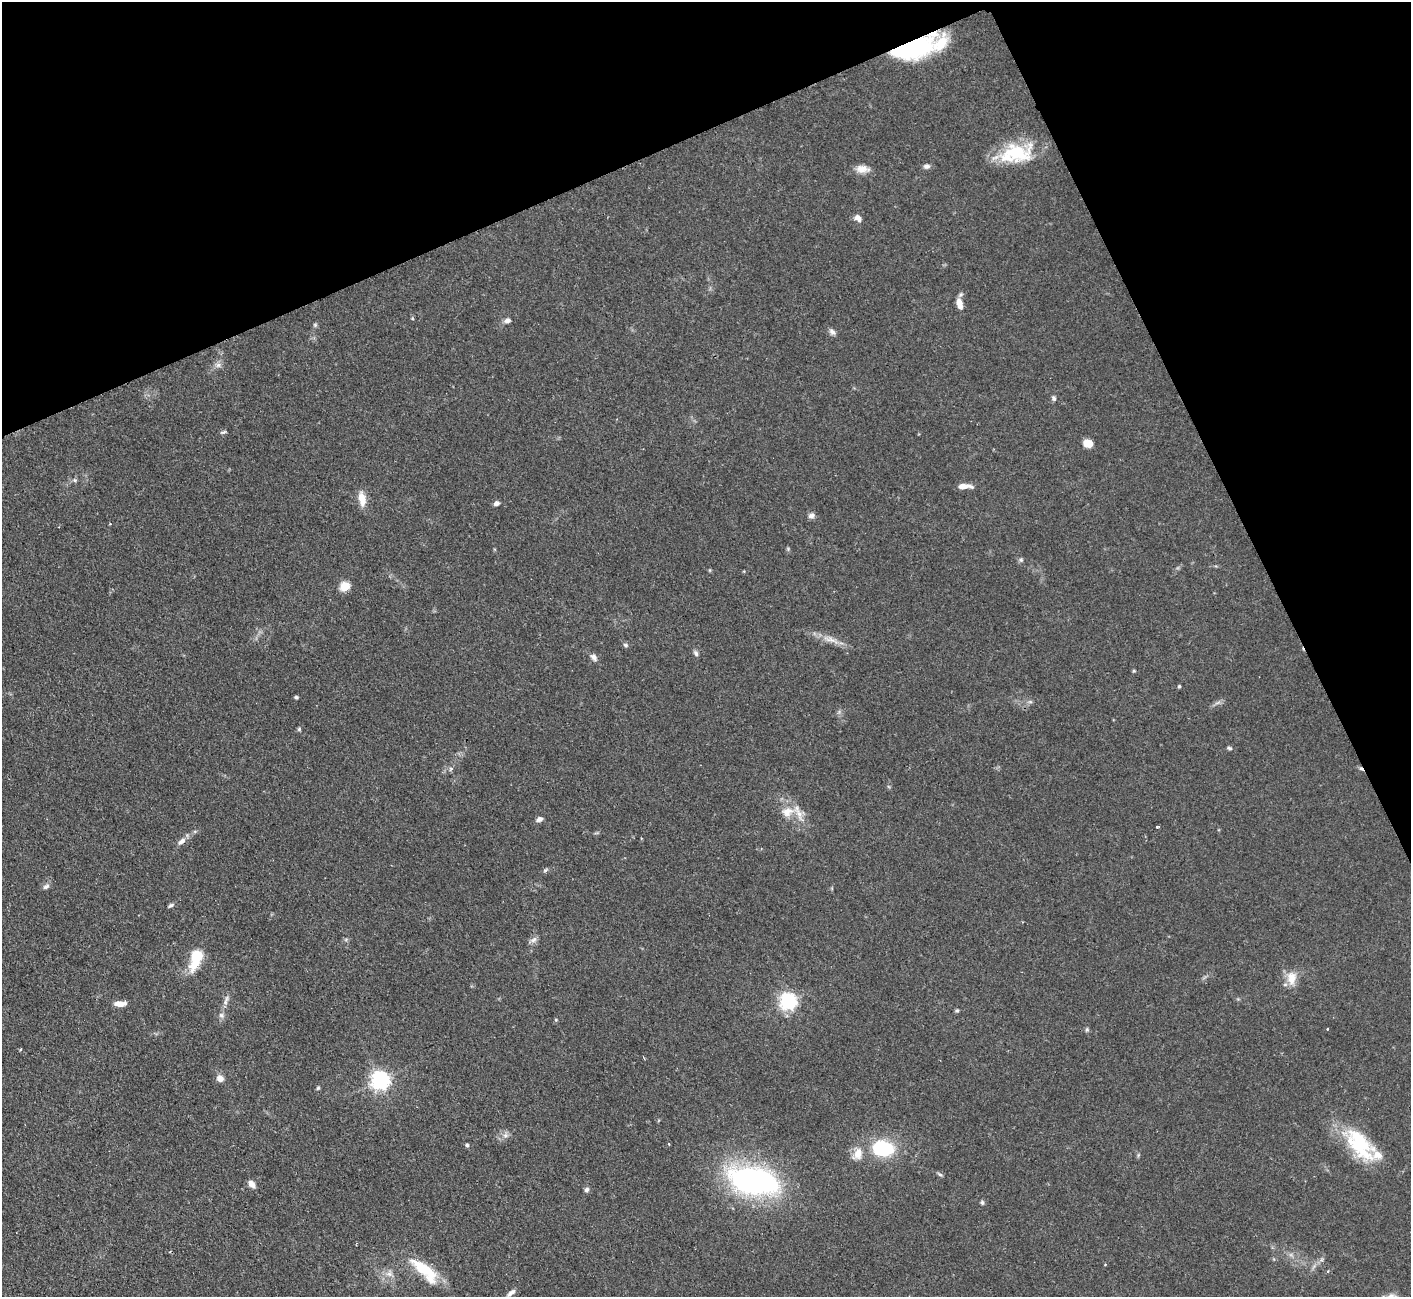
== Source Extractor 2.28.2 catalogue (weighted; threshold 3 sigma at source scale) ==
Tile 3 of 4 x 4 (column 3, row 1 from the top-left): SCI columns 2818-4226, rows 4174-5468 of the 5636 x 5623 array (HDU 1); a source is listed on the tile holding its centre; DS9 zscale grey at full resolution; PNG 1413 x 1299 px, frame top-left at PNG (2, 2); no overlay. Shown black and unused: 22% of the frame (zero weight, under 2 of 3 exposures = <1% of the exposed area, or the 3 px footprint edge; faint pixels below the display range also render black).
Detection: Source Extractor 2.28.2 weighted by HDU 2 'WHT'; one run over the whole footprint, this tile lists its part. Background 0.0825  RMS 0.0058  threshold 0.026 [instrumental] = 3 sigma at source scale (4.5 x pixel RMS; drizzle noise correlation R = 1.50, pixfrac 1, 0.05/0.05 arcsec/px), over >= 5 px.
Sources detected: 75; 1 cosmic-ray / hot-pixel residue — not listed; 6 inside a brighter listed object's ellipse — not listed separately; the other 68 listed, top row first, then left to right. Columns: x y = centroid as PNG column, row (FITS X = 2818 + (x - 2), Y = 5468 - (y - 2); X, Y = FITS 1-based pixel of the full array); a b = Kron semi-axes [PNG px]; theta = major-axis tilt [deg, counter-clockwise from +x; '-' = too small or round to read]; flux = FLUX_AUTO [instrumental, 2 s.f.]
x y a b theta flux
912 47 44 19 16 83
1017 153 40 24 1 33
927 166 9 6 1 2
862 169 17 9 -1 5.5
858 218 9 7 -42 3
959 303 12 7 -76 6
507 320 7 6 - 2.4
315 325 5 5 - 0.91
832 332 9 6 -49 2
218 365 7 7 - 2.1
1054 398 7 5 -72 1.4
223 432 9 4 18 1
1088 443 9 7 -17 7.2
75 480 6 5 - 1.2
964 486 16 5 0 5.5
362 499 17 7 -79 8.2
496 503 6 5 - 2.2
811 515 9 7 21 2.1
1021 560 7 5 70 1.1
345 586 11 9 28 7.7
831 640 26 8 -17 6.8
626 645 7 5 -17 1.2
696 653 8 5 -64 1.6
594 657 11 7 -48 2.5
1134 671 5 4 - 0.64
1179 686 4 4 - 0.75
296 697 4 3 - 0.96
1030 702 7 4 17 1
299 729 5 5 - 0.83
1229 748 7 4 -11 0.99
787 812 18 13 12 8.6
539 819 8 6 20 2.2
1157 827 3 2 - 0.92
181 841 13 7 41 3.2
545 870 8 4 36 1
46 886 9 6 26 1.9
171 905 7 5 31 1.4
534 940 11 6 34 2.3
196 958 20 10 72 24
1291 978 20 13 89 8.2
227 998 9 6 73 2.2
788 1001 6 6 - 220
120 1004 14 6 0 4.6
957 1011 5 5 - 0.95
221 1015 8 7 - 2
556 1020 5 3 - 0.53
1087 1029 6 5 - 0.93
1327 1029 3 3 - 0.91
21 1049 3 3 - 0.9
644 1058 4 2 - 0.59
220 1078 9 8 - 3.4
380 1080 7 7 - 280
318 1088 5 4 - 0.74
505 1135 8 7 - 2.5
669 1144 3 3 - 0.68
467 1145 5 4 - 0.96
1360 1145 47 22 -49 41
883 1148 19 12 -7 46
858 1154 17 11 67 7.3
940 1174 8 4 -27 1.1
753 1181 35 18 -11 210
251 1184 10 6 -51 3.2
587 1190 7 6 - 1.5
982 1202 6 4 -74 1.1
421 1267 36 15 -36 21
1327 1271 4 3 - 0.67
390 1274 10 8 -77 3.4
511 1293 13 6 41 2.7
Overlapping masked pixels (flux is a lower limit): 1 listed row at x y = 912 47